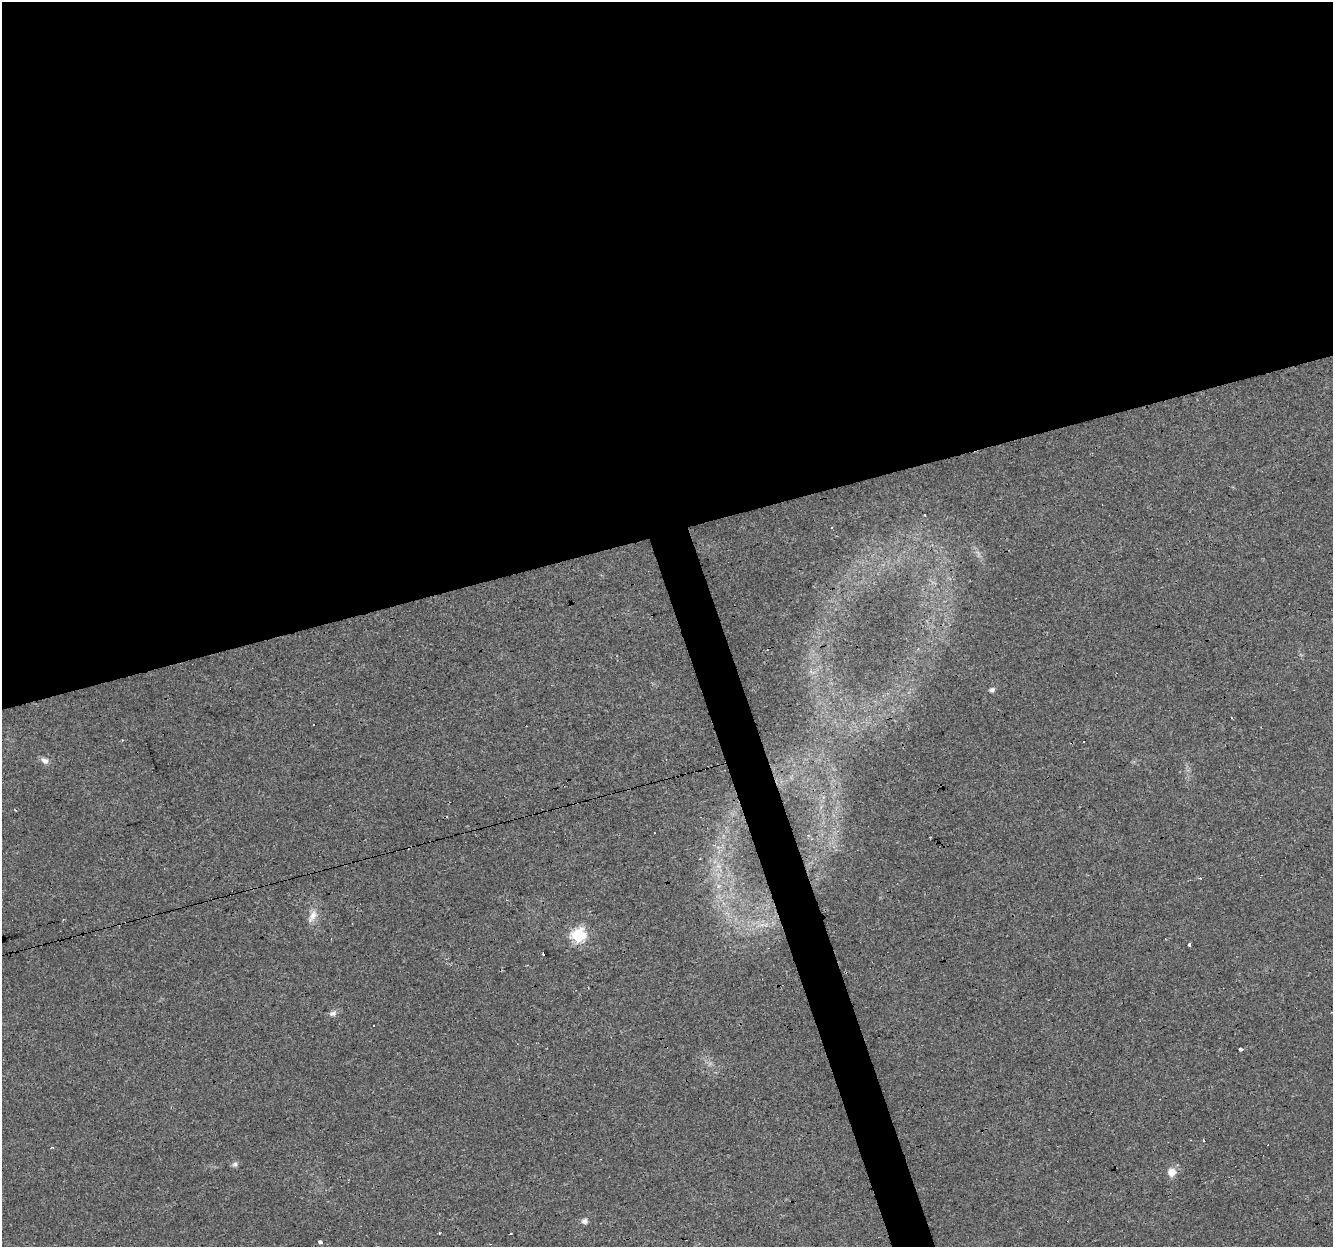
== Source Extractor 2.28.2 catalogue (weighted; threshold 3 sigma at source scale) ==
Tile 2 of 4 x 4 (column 2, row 1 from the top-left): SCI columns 1333-2663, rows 3791-5035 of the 5326 x 5145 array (HDU 1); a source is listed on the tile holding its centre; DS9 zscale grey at full resolution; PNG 1335 x 1249 px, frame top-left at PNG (2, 2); no overlay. Shown black and unused: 45% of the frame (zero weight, under 3 of 4 exposures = <1% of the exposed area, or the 3 px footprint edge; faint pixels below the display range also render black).
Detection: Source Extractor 2.28.2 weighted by HDU 2 'WHT'; one run over the whole footprint, this tile lists its part. Background 0.0435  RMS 0.0038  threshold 0.0171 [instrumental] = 3 sigma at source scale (4.5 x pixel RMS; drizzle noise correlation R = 1.50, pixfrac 1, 0.0396/0.0396 arcsec/px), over >= 5 px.
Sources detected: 25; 8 cosmic-ray / hot-pixel residue — not listed; the other 17 listed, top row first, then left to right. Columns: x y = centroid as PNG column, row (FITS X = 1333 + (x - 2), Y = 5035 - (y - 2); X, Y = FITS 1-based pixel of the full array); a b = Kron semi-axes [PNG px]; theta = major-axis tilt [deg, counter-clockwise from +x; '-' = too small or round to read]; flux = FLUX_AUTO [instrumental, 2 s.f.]
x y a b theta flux
924 515 2 2 - 0.43
831 527 3 2 - 0.44
992 690 5 5 - 1.3
45 761 11 7 -23 1.8
1200 878 3 3 - 0.62
312 916 20 9 59 3.3
578 935 7 6 - 56
1189 944 3 3 - 1.3
543 954 3 2 - 0.39
333 1013 11 7 15 1.5
373 1025 3 3 - 0.73
1240 1049 3 3 - 9.1
1203 1140 3 3 - 0.37
235 1164 7 7 - 1.1
1172 1172 11 10 - 3.4
585 1221 7 6 - 1.5
320 1242 3 3 - 15